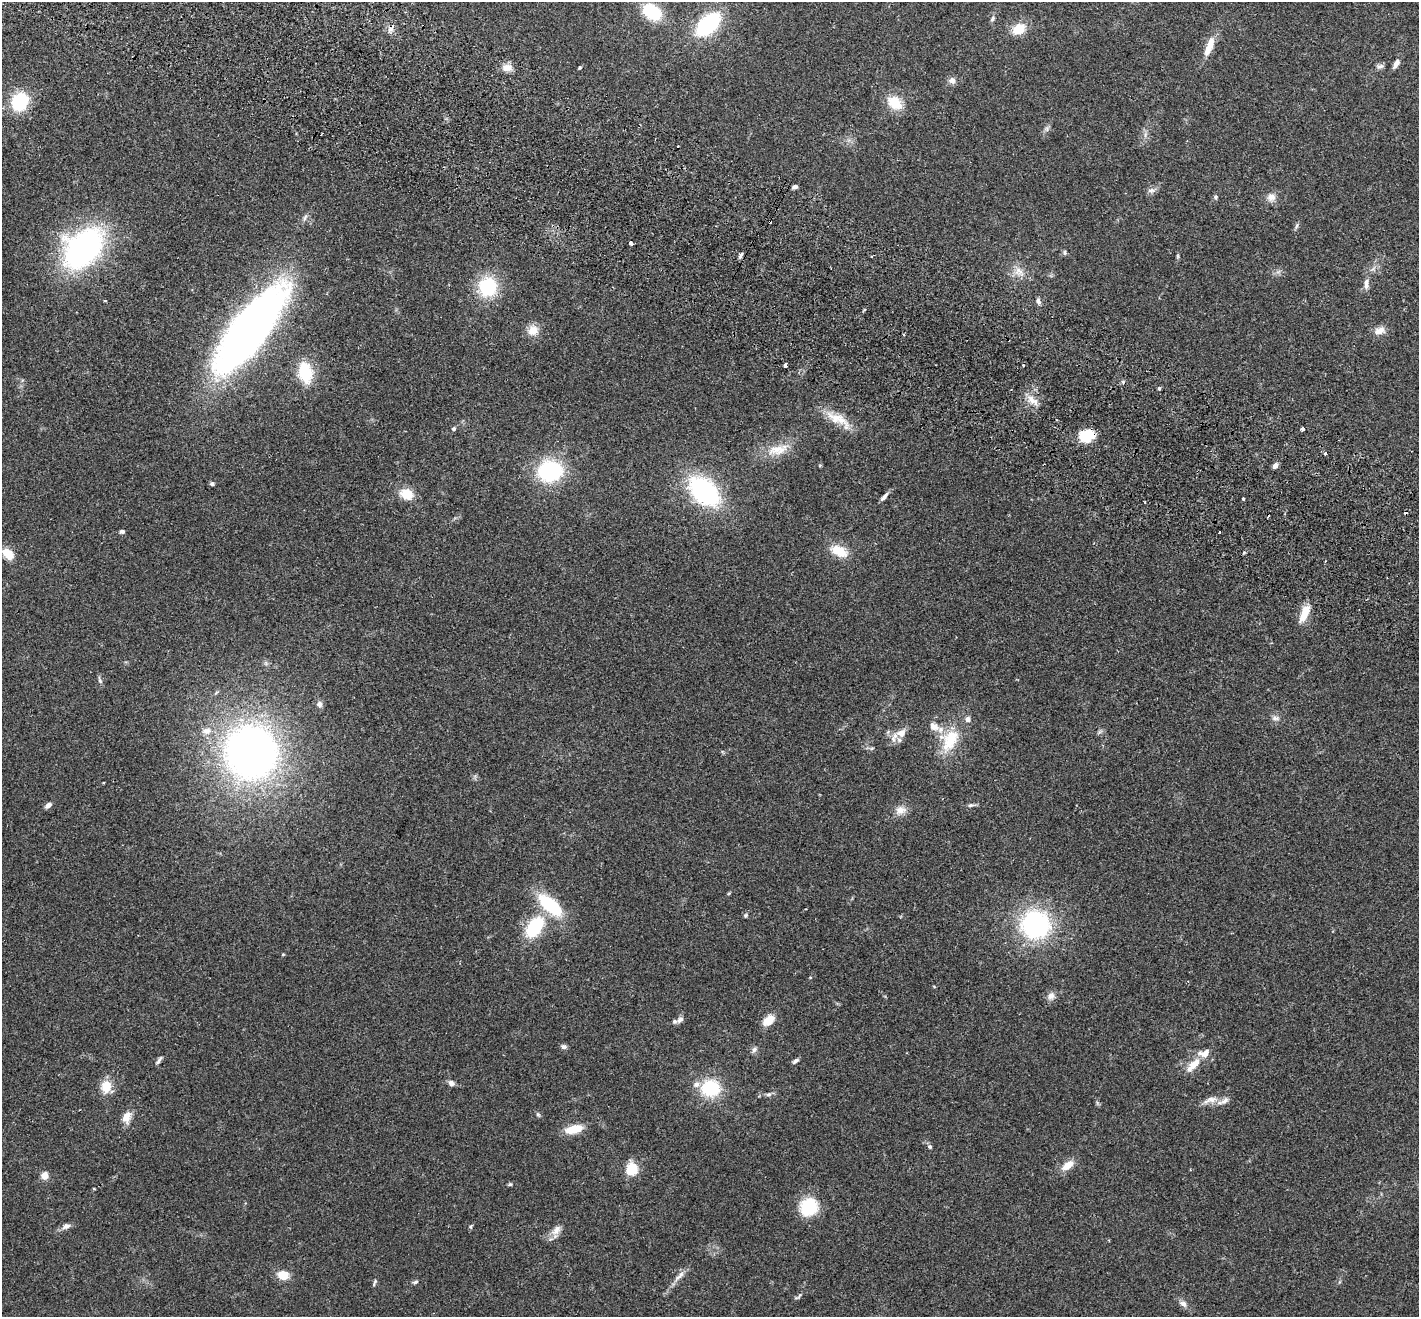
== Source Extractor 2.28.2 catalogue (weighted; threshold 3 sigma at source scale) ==
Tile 11 of 4 x 4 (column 3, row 3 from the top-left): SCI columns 2865-4281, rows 1514-2828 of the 5732 x 5790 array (HDU 1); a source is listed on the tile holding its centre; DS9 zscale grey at full resolution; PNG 1421 x 1319 px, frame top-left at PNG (2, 2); no overlay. Shown black and unused: <1% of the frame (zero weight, under 2 of 3 exposures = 3% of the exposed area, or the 3 px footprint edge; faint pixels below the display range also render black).
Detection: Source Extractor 2.28.2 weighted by HDU 2 'WHT'; one run over the whole footprint, this tile lists its part. Background 0.0681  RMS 0.0082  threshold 0.0369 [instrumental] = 3 sigma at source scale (4.5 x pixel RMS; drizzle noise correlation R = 1.50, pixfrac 1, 0.05/0.05 arcsec/px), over >= 5 px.
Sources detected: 112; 3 cosmic-ray / hot-pixel residue — not listed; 6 inside a brighter listed object's ellipse — not listed separately; the other 103 listed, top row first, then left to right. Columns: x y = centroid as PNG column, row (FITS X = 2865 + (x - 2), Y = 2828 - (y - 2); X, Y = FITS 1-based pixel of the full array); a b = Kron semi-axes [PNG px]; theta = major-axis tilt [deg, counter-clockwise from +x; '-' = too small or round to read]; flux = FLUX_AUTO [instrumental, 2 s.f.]
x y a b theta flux
652 12 18 13 -34 37
992 19 7 5 49 1.7
708 24 20 12 44 87
390 29 9 6 27 3
1019 29 16 11 28 14
1210 44 16 9 69 10
1396 64 12 6 60 3.9
1380 66 11 5 7 2.2
507 67 12 10 12 6
952 81 9 9 - 3.3
20 102 18 15 63 43
895 103 19 14 -39 17
1047 129 7 4 -89 1.7
678 146 3 2 - 1.4
794 187 6 4 10 2.6
1151 190 11 6 7 3
1215 197 5 5 - 1.3
1271 197 12 10 15 5.3
1297 226 8 5 71 1.6
631 243 4 3 - 3.8
83 248 34 23 46 230
1065 253 7 4 -84 1.3
740 256 9 4 62 1.9
872 256 3 2 - 0.9
1178 256 6 4 -90 1
1019 272 15 10 -48 7.5
1366 284 14 7 84 4.4
488 287 18 16 89 46
105 300 3 2 - 1.1
1038 301 8 5 -69 2.2
250 329 109 34 52 400
533 330 13 11 40 8.8
1380 330 14 9 17 6.3
785 365 4 3 - 8.3
305 372 21 13 -80 31
1159 388 5 4 - 0.9
1033 400 17 8 -38 7.3
836 418 26 15 -19 16
454 429 5 5 - 1.5
1303 429 3 3 - 3.6
1087 436 17 13 16 20
778 450 33 13 13 16
1325 454 3 3 - 2.6
1275 465 6 5 - 3.7
550 471 21 18 11 75
212 484 5 4 - 1.7
704 491 29 18 -42 120
406 494 15 12 -21 14
884 497 12 4 49 3.1
1243 499 3 3 - 2.3
122 532 6 5 - 1.8
1219 533 3 3 - 19
839 551 22 12 -27 16
8 554 12 8 -43 13
1325 561 3 2 - 0.68
1304 613 21 8 66 14
100 680 9 5 -70 1.8
319 704 8 8 - 2.7
1275 718 10 6 -1 2.7
934 726 15 10 -28 8.4
206 731 12 9 -4 5.1
901 733 13 10 41 6.9
950 740 36 20 63 29
251 752 43 41 -67 450
104 783 3 2 - 0.79
48 805 8 5 35 3.3
971 805 10 5 10 1.8
900 810 15 11 11 6.7
550 905 28 13 -41 46
745 915 6 4 45 1.1
1035 925 27 26 - 110
534 927 28 16 56 38
283 954 5 3 - 0.64
1051 996 11 8 61 4
680 1020 12 7 36 3.5
769 1020 14 9 41 10
563 1047 7 6 - 2
754 1049 8 6 50 2.2
159 1061 12 4 53 2
796 1061 8 4 33 2.1
1193 1065 22 9 46 11
451 1083 8 6 -27 3
106 1087 15 12 80 12
710 1088 18 15 -4 40
769 1094 8 5 7 1.9
1210 1100 21 8 18 7.1
538 1114 6 5 - 1.3
126 1117 15 10 69 7.6
574 1129 18 9 13 15
930 1147 6 5 - 1.5
1067 1165 18 9 36 8.5
632 1169 15 13 77 16
44 1176 5 4 - 20
510 1184 6 4 17 1.1
808 1207 17 16 - 35
66 1226 12 7 27 3.4
471 1226 7 4 89 1
556 1230 17 9 49 6
283 1275 10 7 -16 14
679 1276 22 6 44 5.2
415 1282 8 4 17 1.4
374 1283 11 3 68 1.4
1183 1303 11 7 -20 3.2
Overlapping masked pixels (flux is a lower limit): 1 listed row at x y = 1087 436
Unlisted compact peaks at least as high as the median listed source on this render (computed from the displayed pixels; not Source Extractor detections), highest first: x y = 580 67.